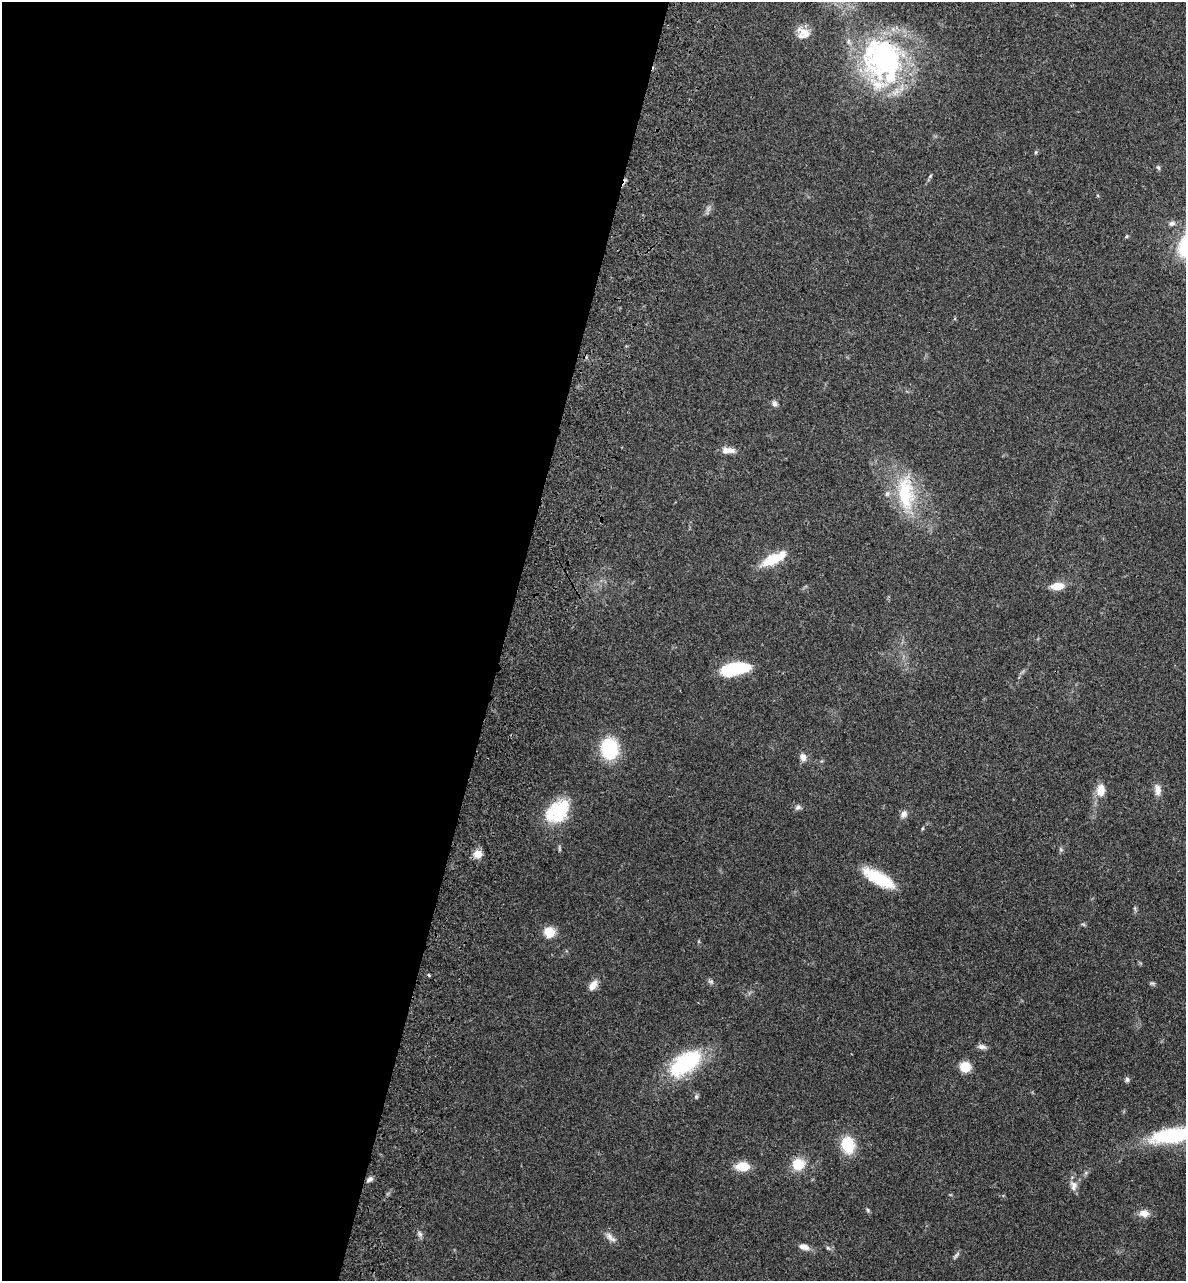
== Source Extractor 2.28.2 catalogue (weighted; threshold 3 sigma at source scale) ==
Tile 5 of 4 x 4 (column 1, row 2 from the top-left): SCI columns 322-1505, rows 2749-4027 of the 5496 x 5492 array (HDU 1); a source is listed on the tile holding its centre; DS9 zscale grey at full resolution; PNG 1188 x 1283 px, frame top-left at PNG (2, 2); no overlay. Shown black and unused: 42% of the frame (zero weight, under 3 of 4 exposures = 13% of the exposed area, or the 3 px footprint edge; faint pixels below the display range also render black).
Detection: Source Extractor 2.28.2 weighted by HDU 2 'WHT'; one run over the whole footprint, this tile lists its part. Background 0.0647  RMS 0.0058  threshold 0.0259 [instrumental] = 3 sigma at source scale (4.5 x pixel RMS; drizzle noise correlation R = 1.50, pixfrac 1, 0.05/0.05 arcsec/px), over >= 5 px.
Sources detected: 49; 1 inside a brighter object's white glare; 1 cosmic-ray / hot-pixel residue — not listed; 3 inside a brighter listed object's ellipse — not listed separately; the other 44 listed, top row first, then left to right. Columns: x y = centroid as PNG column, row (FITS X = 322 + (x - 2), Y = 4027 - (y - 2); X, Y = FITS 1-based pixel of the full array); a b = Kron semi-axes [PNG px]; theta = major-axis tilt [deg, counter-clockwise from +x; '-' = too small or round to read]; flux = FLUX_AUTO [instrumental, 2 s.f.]
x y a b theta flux
805 33 21 12 -30 6.5
884 57 52 51 - 110
1036 152 5 4 - 0.67
1158 167 7 4 -53 0.93
930 176 6 4 46 0.71
1172 223 9 6 16 1.9
1126 236 6 4 38 0.69
774 403 8 6 -70 1.8
728 450 18 7 2 4.4
906 493 49 21 -87 34
775 558 33 11 27 15
1057 586 12 7 5 8.9
735 669 27 10 8 33
609 749 17 14 -90 38
803 757 10 8 -77 3
1101 790 12 8 84 8.2
1157 790 13 8 -84 4.1
798 807 8 7 - 1.7
558 811 32 22 42 26
904 814 10 8 56 2.7
923 828 5 3 - 0.59
478 854 10 9 - 5.1
879 878 37 12 -29 22
549 932 11 10 - 8.5
711 982 8 5 -18 1.3
1152 983 8 4 0 0.92
593 985 15 8 58 4.2
982 1047 11 6 -13 2.1
685 1063 42 20 35 46
965 1067 9 8 - 12
1127 1079 7 5 -88 1.3
696 1097 7 5 75 1.1
1174 1136 26 16 21 31
848 1145 20 15 -75 15
798 1164 13 12 - 11
742 1166 12 9 -1 12
369 1179 10 5 29 1.8
1074 1186 14 10 -85 3.6
868 1210 5 5 - 0.8
1144 1213 11 8 -2 4.6
420 1234 8 6 -63 1.7
610 1237 18 6 -43 3
804 1247 13 7 -19 3.6
956 1255 12 4 48 1.3
Overlapping masked pixels (flux is a lower limit): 1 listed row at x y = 884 57